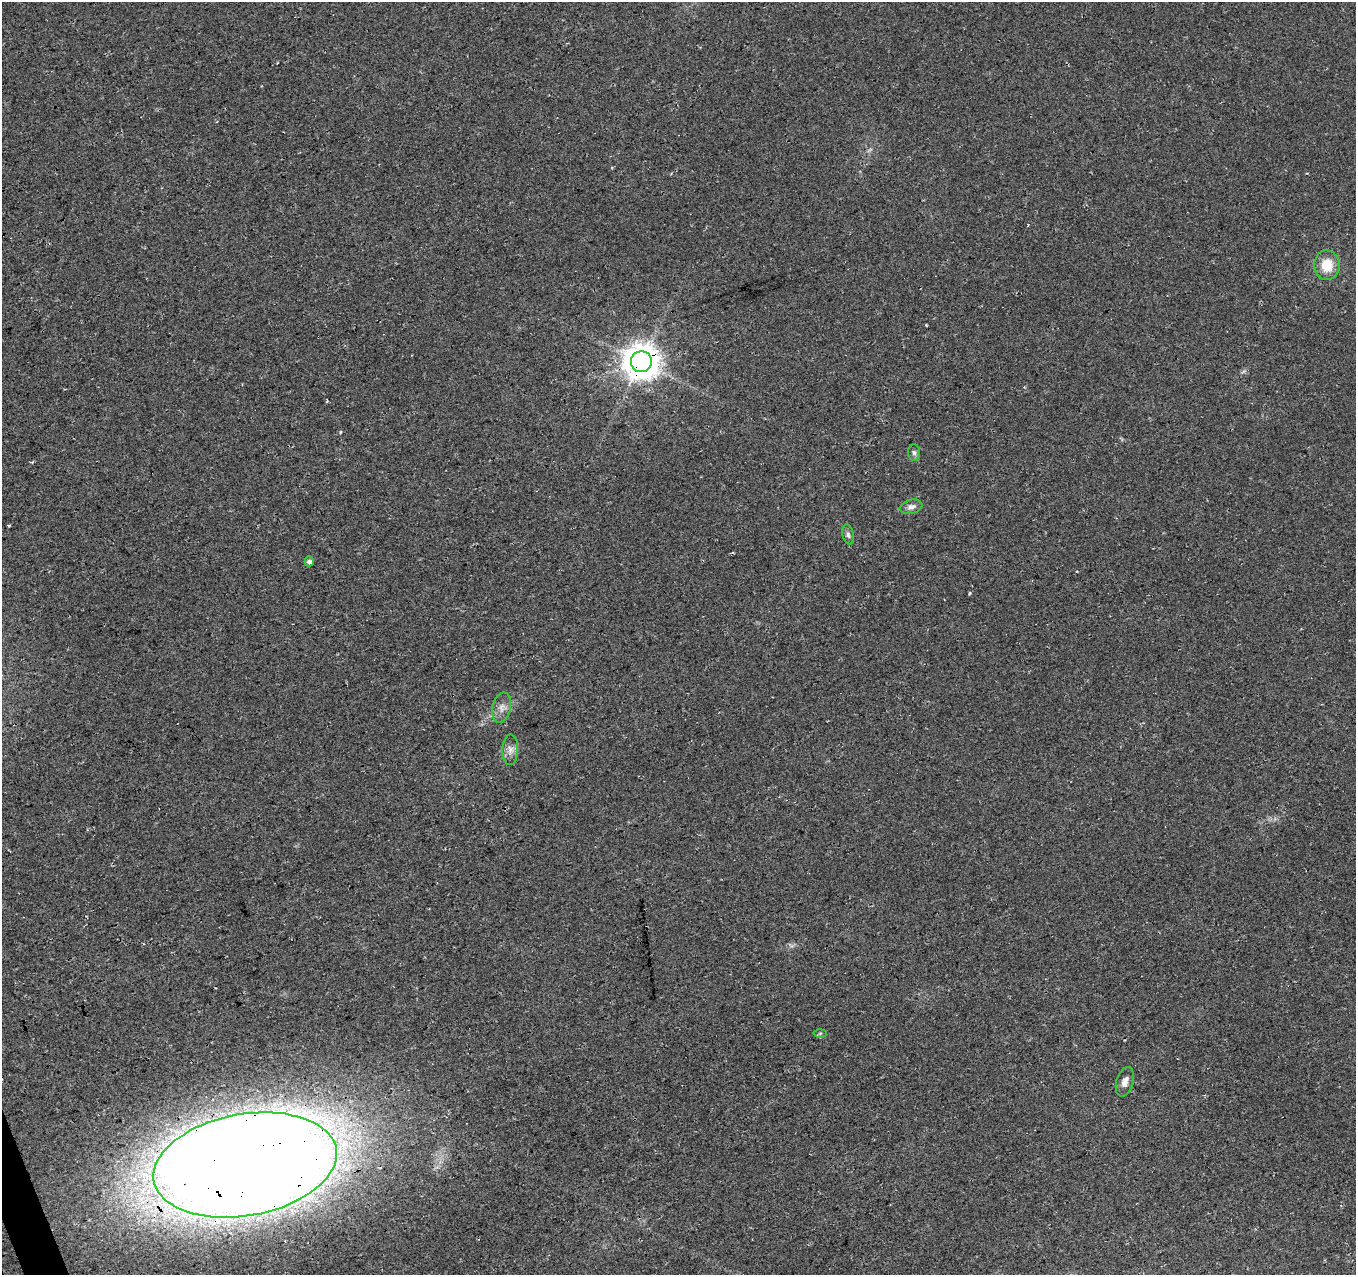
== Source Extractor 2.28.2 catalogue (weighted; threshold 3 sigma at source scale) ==
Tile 7 of 4 x 4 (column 3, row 2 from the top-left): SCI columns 2763-4116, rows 2637-3909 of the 5527 x 5327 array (HDU 1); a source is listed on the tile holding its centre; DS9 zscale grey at full resolution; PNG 1358 x 1277 px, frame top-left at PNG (2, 2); each listed source drawn as its Kron ellipse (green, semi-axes under 4 px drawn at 4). Shown black and unused: <1% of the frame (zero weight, under 3 of 4 exposures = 5% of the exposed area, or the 3 px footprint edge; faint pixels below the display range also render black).
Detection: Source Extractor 2.28.2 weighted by HDU 2 'WHT'; one run over the whole footprint, this tile lists its part. Background 0.0289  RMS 0.0074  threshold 0.0334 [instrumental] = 3 sigma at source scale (4.5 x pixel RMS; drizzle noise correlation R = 1.50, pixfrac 1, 0.0396/0.0396 arcsec/px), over >= 5 px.
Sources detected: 11; all 11 listed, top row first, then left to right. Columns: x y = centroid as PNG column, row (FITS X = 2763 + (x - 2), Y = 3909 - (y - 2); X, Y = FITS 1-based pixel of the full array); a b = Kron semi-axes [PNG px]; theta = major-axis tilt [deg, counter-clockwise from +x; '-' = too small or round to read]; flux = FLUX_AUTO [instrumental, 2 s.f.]
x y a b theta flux
1327 265 15 13 -86 15
641 362 10 10 - 1600
914 453 8 6 -87 2
911 507 11 7 14 3.3
848 534 10 5 -78 2.2
309 561 5 4 - 2.9
502 707 15 9 77 5.5
510 750 15 8 89 4.7
820 1033 6 4 2 1.1
1125 1082 15 8 74 5.1
245 1165 93 51 10 3700
Overlapping masked pixels (flux is a lower limit): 2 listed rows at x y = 641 362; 245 1165
Unlisted compact peaks at least as high as the median listed source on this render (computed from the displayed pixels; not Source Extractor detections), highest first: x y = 970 593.